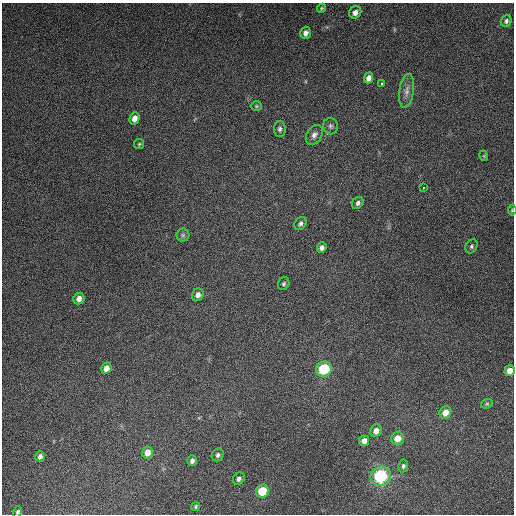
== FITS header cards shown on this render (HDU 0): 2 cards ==
NAXIS1  =                  512
NAXIS2  =                  512

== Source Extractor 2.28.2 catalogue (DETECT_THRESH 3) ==
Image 512 x 512 px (HDU 0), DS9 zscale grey, 1 PNG px = 1 image px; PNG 516 x 516 px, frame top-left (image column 1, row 512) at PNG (2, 3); each listed source drawn as its Kron ellipse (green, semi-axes under 4 px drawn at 4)
Background 4940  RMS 310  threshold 934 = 3 sigma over >= 5 px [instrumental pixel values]
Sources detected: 42; all 42 listed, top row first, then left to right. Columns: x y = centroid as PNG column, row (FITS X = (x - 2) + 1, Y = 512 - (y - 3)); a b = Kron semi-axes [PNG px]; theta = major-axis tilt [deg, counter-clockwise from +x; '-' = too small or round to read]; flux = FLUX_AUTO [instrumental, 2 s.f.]
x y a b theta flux
321 8 5 4 - 2.7e+04
355 12 6 5 - 1.1e+05
506 21 6 5 - 5.3e+04
305 33 6 5 - 8.6e+04
369 78 5 4 - 1.2e+05
382 83 3 2 - 1.8e+04
407 91 17 7 81 1.3e+05
256 106 5 5 - 2.7e+04
135 118 6 5 - 1.5e+05
330 126 8 7 - 6.7e+04
280 129 8 6 -89 5.4e+04
314 135 11 7 57 9.9e+04
139 144 5 5 - 3.0e+04
484 156 5 3 - 1.6e+04
423 187 3 2 - 4.0e+04
358 203 6 5 - 6.2e+04
512 210 5 3 - 2.4e+04
300 224 7 5 53 5.9e+04
183 235 6 6 - 4.9e+04
471 246 7 5 60 4.3e+04
322 247 5 4 - 7.6e+04
284 284 6 5 - 3.7e+04
198 295 6 5 - 9.4e+04
79 299 6 5 - 1.2e+05
106 368 6 5 - 1.5e+05
324 369 8 7 - 1.1e+06
510 371 6 5 - 1.7e+05
487 404 6 4 20 2.6e+04
445 412 6 5 - 2.0e+05
376 431 6 5 - 1.2e+05
398 438 7 6 - 2.4e+05
364 441 5 5 - 1.3e+05
147 452 6 5 - 1.9e+05
218 455 7 5 53 5.4e+04
40 456 5 4 - 7.1e+04
192 461 5 4 - 6.5e+04
403 466 6 5 - 4.4e+04
381 476 10 9 - 1.7e+06
239 479 6 5 - 6.2e+04
262 491 7 6 - 7.0e+05
196 506 4 3 - 2.9e+04
18 512 5 4 - 3.9e+04
At the frame edge (FLAGS 8, measured only in part): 3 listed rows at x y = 512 210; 510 371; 18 512